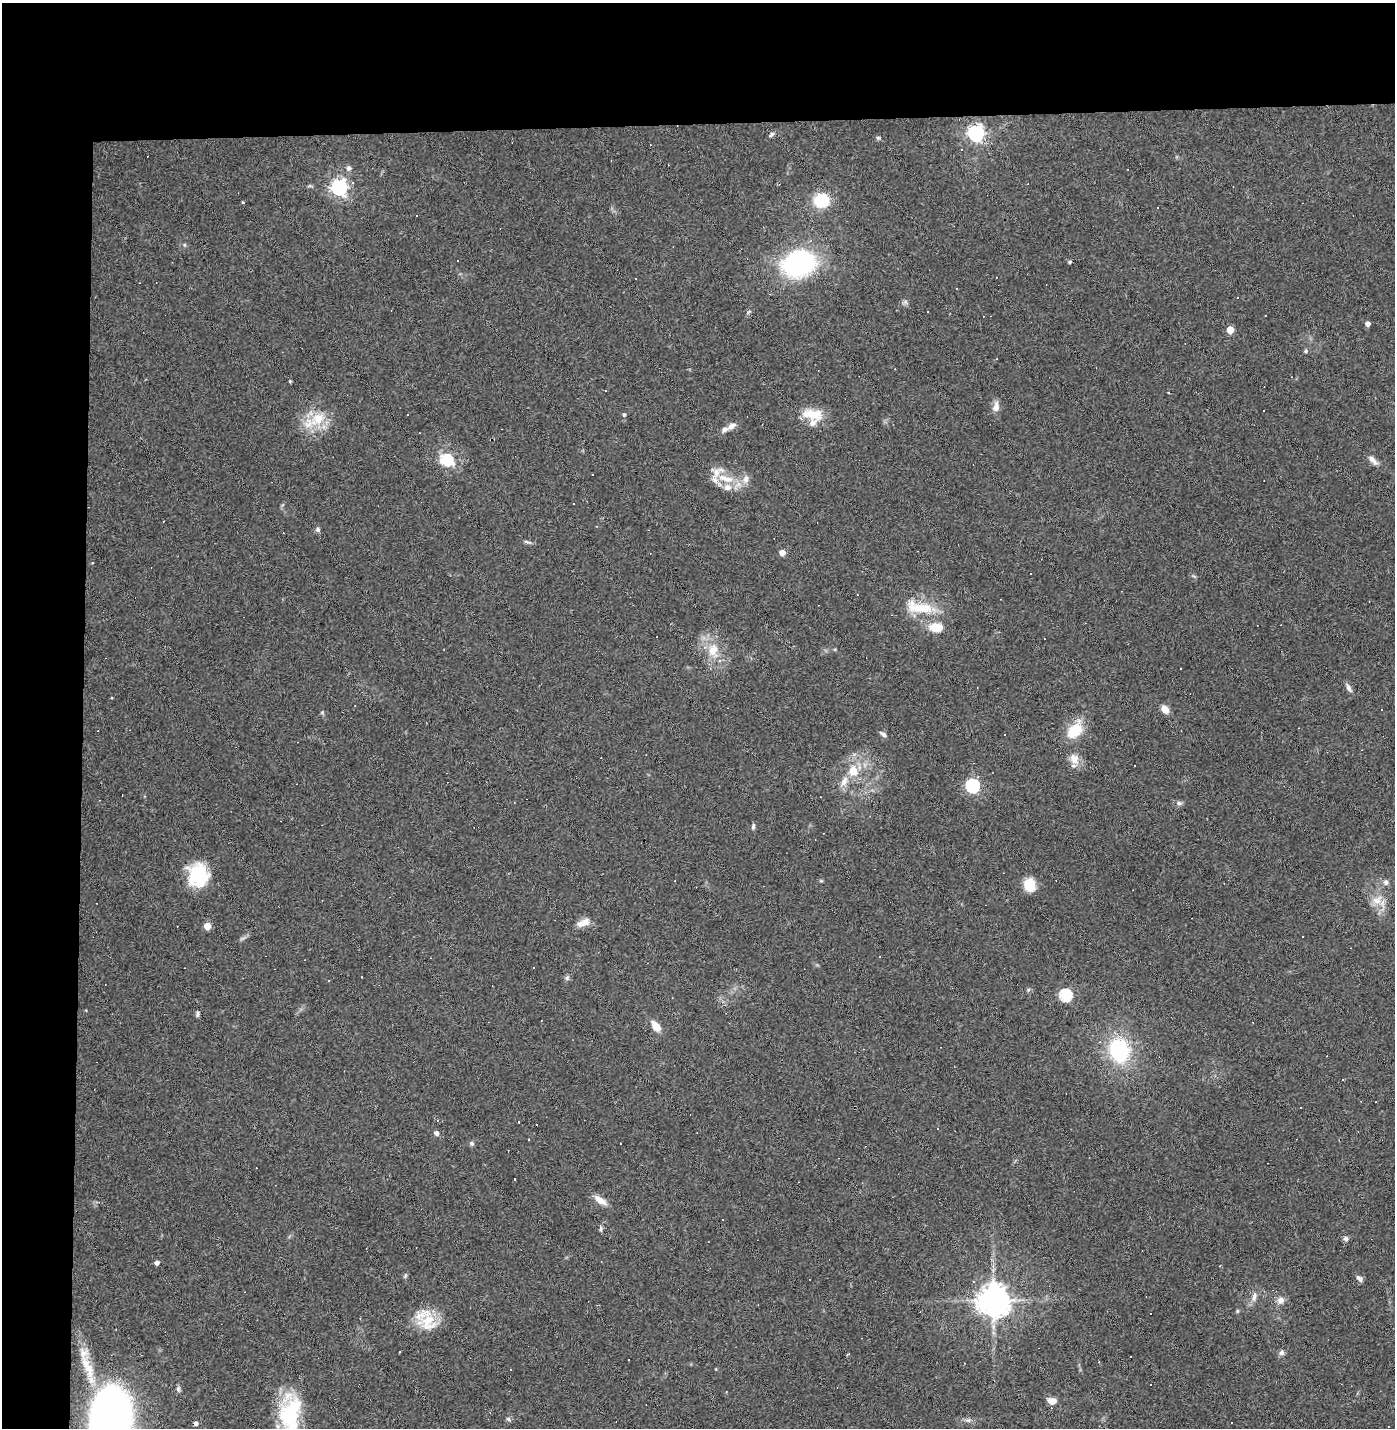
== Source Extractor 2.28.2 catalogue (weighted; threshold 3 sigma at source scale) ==
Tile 1 of 3 x 3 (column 1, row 1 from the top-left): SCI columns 33-1425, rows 2853-4278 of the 4242 x 4278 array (HDU 1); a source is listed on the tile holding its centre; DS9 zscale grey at full resolution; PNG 1397 x 1430 px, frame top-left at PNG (2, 3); no overlay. Shown black and unused: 14% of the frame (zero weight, under 3 of 4 exposures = <1% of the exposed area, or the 3 px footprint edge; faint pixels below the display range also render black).
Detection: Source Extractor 2.28.2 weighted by HDU 2 'WHT'; one run over the whole footprint, this tile lists its part. Background 0.0416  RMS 0.005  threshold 0.0224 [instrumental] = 3 sigma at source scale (4.5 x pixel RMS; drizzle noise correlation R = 1.50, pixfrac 1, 0.05/0.05 arcsec/px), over >= 5 px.
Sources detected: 139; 49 cosmic-ray / hot-pixel residue — not listed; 7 inside a brighter listed object's ellipse — not listed separately; the other 83 listed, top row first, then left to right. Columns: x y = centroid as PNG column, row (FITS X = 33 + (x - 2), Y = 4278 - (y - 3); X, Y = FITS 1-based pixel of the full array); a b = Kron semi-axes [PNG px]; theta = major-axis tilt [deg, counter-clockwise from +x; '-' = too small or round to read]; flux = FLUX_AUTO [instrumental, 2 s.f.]
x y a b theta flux
976 133 7 6 - 160
771 134 9 4 43 1.2
878 138 6 5 - 0.76
349 168 7 6 - 1.4
352 182 4 4 - 0.73
339 187 7 6 - 160
821 200 11 10 - 25
243 203 3 3 - 1.6
1070 262 4 4 - 0.78
798 263 29 22 17 79
1368 324 5 4 - 2.3
1230 330 5 5 - 9.7
1306 351 5 4 - 0.82
290 381 4 4 - 0.46
996 407 13 8 80 3.3
624 414 5 5 - 0.92
812 414 29 13 -6 11
317 419 25 16 37 14
732 426 13 6 34 2.6
446 460 7 6 - 31
1373 460 15 6 -46 2.6
726 478 28 10 -15 11
318 530 7 6 - 1.1
527 542 11 4 -16 1.2
782 552 5 5 - 4.6
1031 574 3 3 - 3.7
921 608 38 14 -7 17
936 627 13 9 -1 8.9
713 650 18 13 85 9.1
1349 688 13 5 -59 1.8
1165 709 9 7 -53 4.3
322 712 6 4 -47 0.65
1075 730 22 14 49 14
883 734 11 5 -39 1.3
1005 735 3 3 - 1.9
1074 759 17 11 -58 5
853 771 12 11 - 7.9
844 781 15 9 67 4.2
972 786 6 6 - 91
1179 803 7 6 - 1.2
753 827 8 4 84 0.98
198 875 24 21 77 26
1386 882 8 7 - 1.7
1029 885 13 11 -78 11
1377 900 16 11 37 5.7
581 924 13 9 11 3.5
207 926 5 5 - 8.9
1302 936 3 3 - 1.3
567 978 6 6 - 1.1
1028 990 6 3 71 0.62
1065 995 6 6 - 56
197 1014 8 4 -86 1
656 1026 11 7 -52 6
1119 1050 17 14 -66 51
519 1122 3 2 - 0.37
938 1128 3 3 - 0.96
436 1133 7 6 - 1.4
529 1139 3 3 - 1.4
472 1143 6 6 - 1.1
515 1179 3 3 - 0.81
600 1200 18 8 -33 4.2
601 1229 8 4 89 1
1346 1238 6 6 - 1.3
157 1263 4 4 - 1.9
405 1275 8 4 82 0.8
1359 1278 10 6 -39 1.8
973 1282 4 3 - 0.62
1254 1297 14 6 81 2.3
993 1300 9 9 - 860
1281 1300 10 9 - 2.7
1237 1311 6 4 72 0.58
428 1322 25 24 - 14
400 1351 3 2 - 0.61
1282 1353 7 6 - 1.5
629 1360 3 2 - 0.64
88 1368 31 12 -77 12
178 1389 9 5 90 1.2
1052 1401 9 7 -11 3.6
290 1415 42 23 83 39
508 1419 7 5 -37 0.91
968 1420 6 6 - 1.2
196 1423 4 4 - 1.7
110 1424 54 31 88 340
Isophote crosses this tile's border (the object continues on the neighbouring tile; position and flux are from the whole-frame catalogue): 2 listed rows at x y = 290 1415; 110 1424